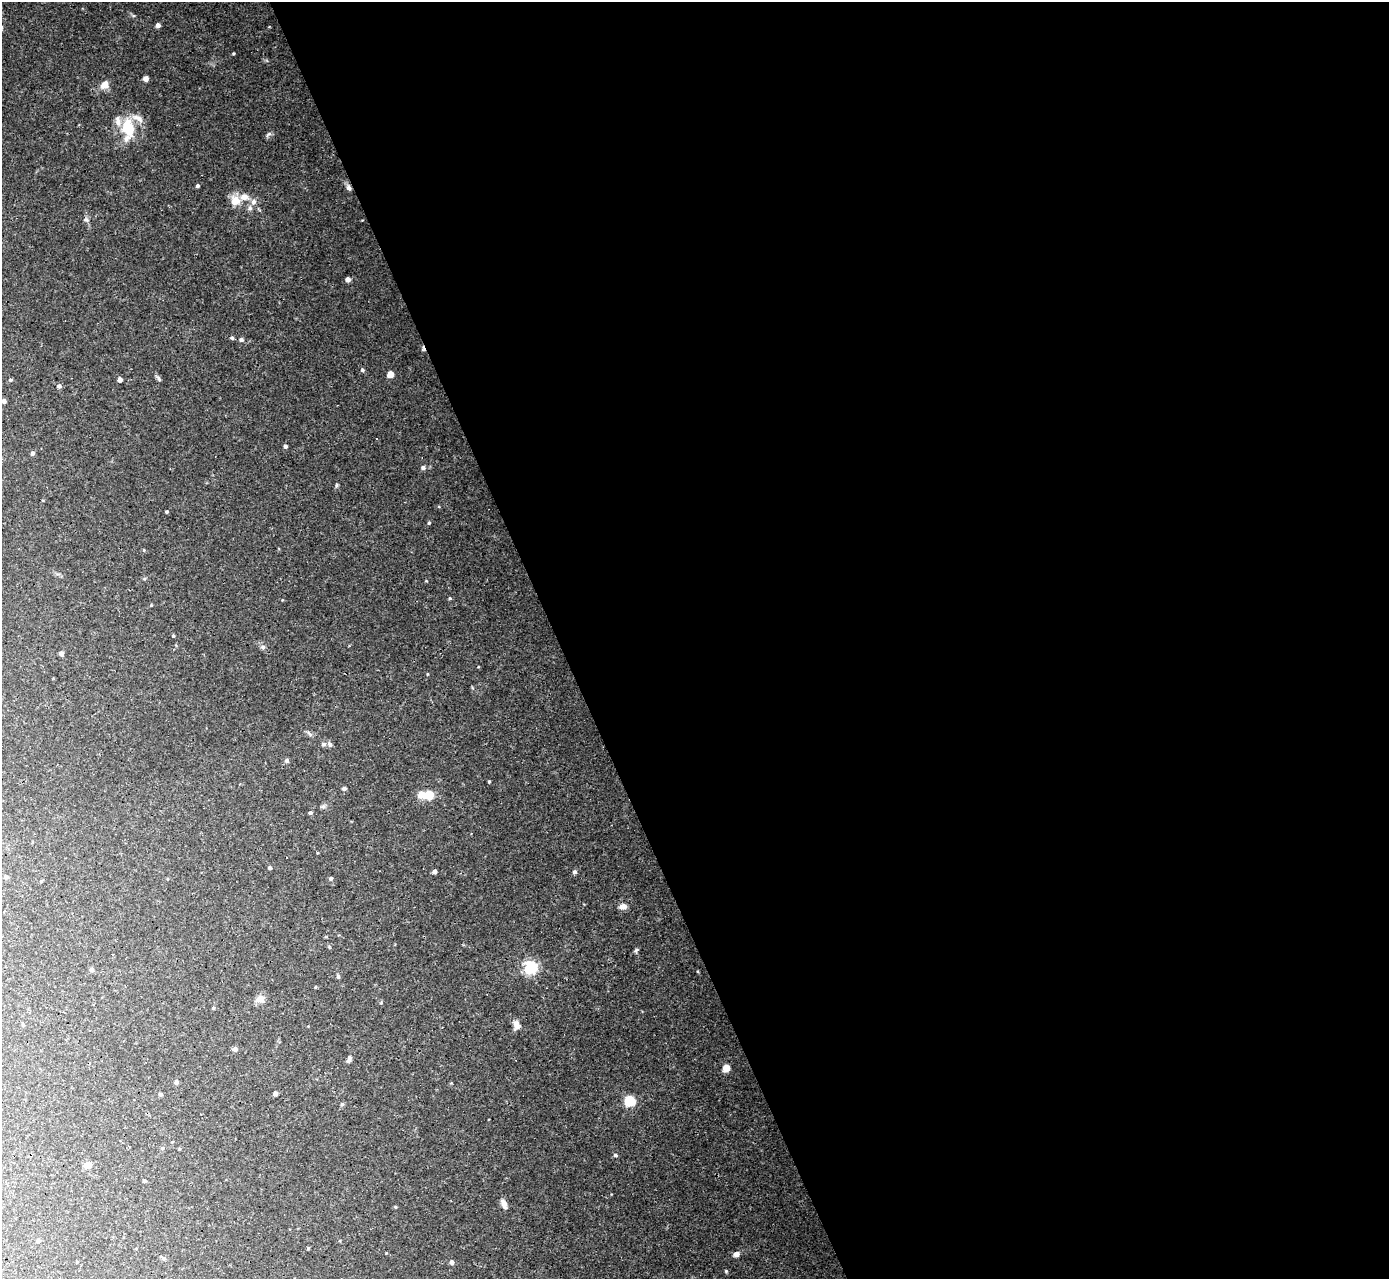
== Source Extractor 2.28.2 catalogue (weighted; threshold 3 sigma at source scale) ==
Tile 8 of 4 x 4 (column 4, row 2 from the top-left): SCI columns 4161-5547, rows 2833-4109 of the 5547 x 5534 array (HDU 1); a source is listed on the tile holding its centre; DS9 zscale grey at full resolution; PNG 1391 x 1281 px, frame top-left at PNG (2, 2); no overlay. Shown black and unused: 60% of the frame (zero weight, under 3 of 4 exposures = <1% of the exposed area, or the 3 px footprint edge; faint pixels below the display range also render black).
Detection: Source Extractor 2.28.2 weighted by HDU 2 'WHT'; one run over the whole footprint, this tile lists its part. Background 0.0301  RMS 0.0024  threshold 0.0108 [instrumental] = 3 sigma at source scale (4.5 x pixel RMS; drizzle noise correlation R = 1.50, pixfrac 1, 0.05/0.05 arcsec/px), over >= 5 px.
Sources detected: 84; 1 cosmic-ray / hot-pixel residue — not listed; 4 inside a brighter listed object's ellipse — not listed separately; the other 79 listed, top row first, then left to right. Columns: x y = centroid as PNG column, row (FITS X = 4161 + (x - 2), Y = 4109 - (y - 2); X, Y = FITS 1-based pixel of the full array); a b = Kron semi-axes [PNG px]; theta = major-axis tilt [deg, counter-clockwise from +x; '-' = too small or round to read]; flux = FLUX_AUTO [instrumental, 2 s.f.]
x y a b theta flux
158 25 4 4 - 1.2
233 53 4 3 - 0.25
146 79 5 5 - 1.3
104 84 11 9 49 1.8
128 128 26 14 -86 8.2
269 134 11 3 40 0.47
197 186 4 4 - 0.45
349 188 8 5 -58 0.84
235 200 13 12 - 2.8
253 202 8 7 - 1.2
86 220 9 6 -16 0.62
348 279 4 4 - 1.3
232 338 5 4 - 0.41
241 340 6 5 - 0.65
362 370 5 4 - 0.43
390 374 5 4 - 3.8
159 379 9 5 -61 0.52
10 380 5 4 - 0.38
120 380 4 4 - 1.3
59 386 5 5 - 0.7
4 401 5 4 - 0.9
285 446 4 4 - 0.66
33 453 4 4 - 0.78
423 468 5 5 - 0.78
336 485 7 3 82 0.36
166 512 3 3 - 0.32
429 523 5 4 - 0.3
144 550 5 3 - 0.2
450 598 5 4 - 0.26
151 605 4 3 - 0.19
173 636 3 3 - 0.29
263 647 7 5 -13 0.59
61 653 6 5 - 0.59
310 734 11 4 -40 0.54
323 744 6 6 - 0.65
330 744 8 6 -59 0.62
287 760 5 5 - 0.69
489 781 3 3 - 0.26
344 788 5 4 - 0.71
429 795 8 5 2 14
323 806 6 6 - 0.5
310 813 4 4 - 0.56
270 868 4 4 - 0.51
435 871 4 4 - 1
575 872 5 4 - 0.61
6 877 5 4 - 0.62
331 878 4 4 - 0.55
41 881 5 3 - 0.24
623 906 8 6 6 1.8
636 950 8 4 32 0.46
531 967 5 5 - 54
91 969 5 5 - 0.71
338 976 6 4 -64 0.35
315 987 4 3 - 0.2
260 999 10 8 7 2
213 1008 4 3 - 0.36
23 1025 4 4 - 0.31
516 1025 11 7 -86 1.4
235 1049 4 4 - 1
349 1059 8 5 59 0.78
726 1068 5 5 - 5
176 1082 5 4 - 0.66
161 1094 4 4 - 0.45
275 1094 4 4 - 1.1
629 1101 5 5 - 27
342 1104 5 4 - 0.36
162 1148 5 4 - 0.34
615 1155 6 4 -16 0.38
88 1165 5 4 - 4
144 1181 3 3 - 0.51
504 1204 11 6 -68 1.5
396 1207 4 4 - 0.25
38 1241 4 4 - 0.47
308 1248 5 4 - 0.24
736 1254 6 5 - 1.4
163 1258 7 4 -45 0.37
77 1262 3 3 - 0.21
452 1262 5 5 - 0.93
726 1271 5 4 - 0.26
Overlapping masked pixels (flux is a lower limit): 1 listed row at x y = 349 188
Isophote crosses this tile's border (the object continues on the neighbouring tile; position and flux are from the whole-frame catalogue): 1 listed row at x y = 4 401